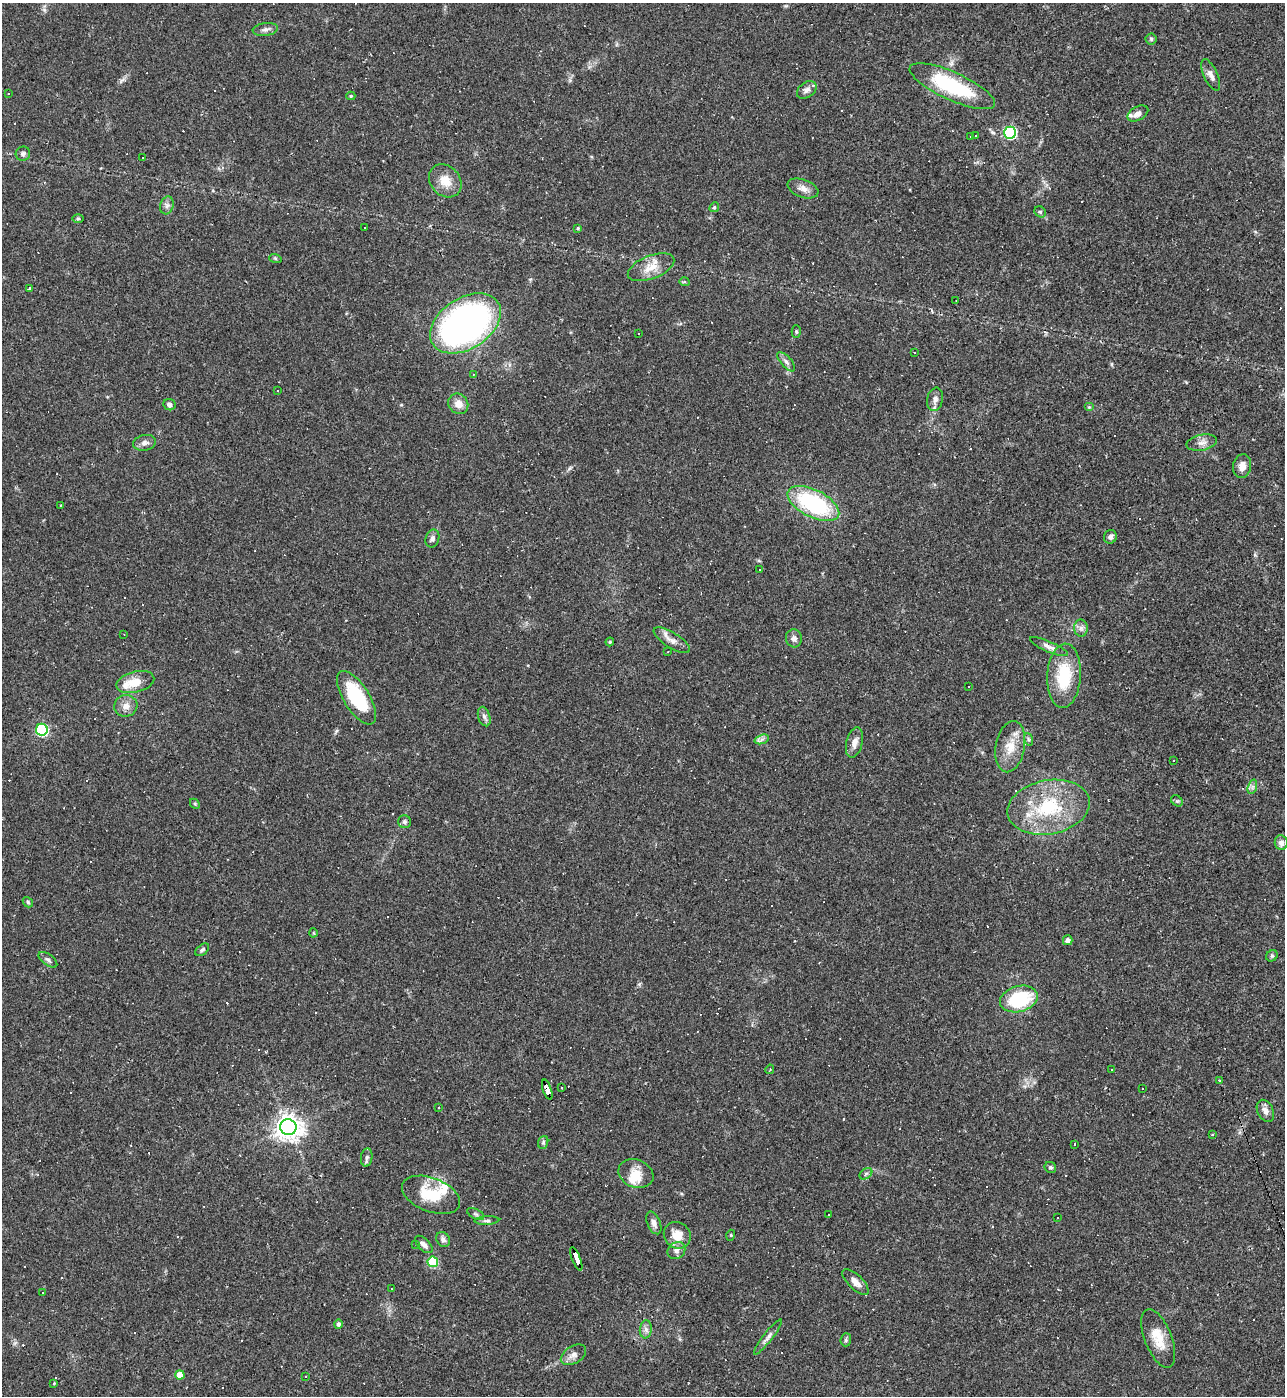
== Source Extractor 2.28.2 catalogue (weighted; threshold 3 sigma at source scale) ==
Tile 6 of 4 x 4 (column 2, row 2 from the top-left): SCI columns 1433-2715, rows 2787-4180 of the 5561 x 5573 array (HDU 1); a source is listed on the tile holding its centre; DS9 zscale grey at full resolution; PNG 1287 x 1398 px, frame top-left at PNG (2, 3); each listed source drawn as its Kron ellipse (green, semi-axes under 4 px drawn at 4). Shown black and unused: <1% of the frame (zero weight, under 2 of 3 exposures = <1% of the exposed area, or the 3 px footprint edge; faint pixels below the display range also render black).
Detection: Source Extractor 2.28.2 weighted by HDU 2 'WHT'; one run over the whole footprint, this tile lists its part. Background 0.0322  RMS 0.0048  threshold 0.0218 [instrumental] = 3 sigma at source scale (4.5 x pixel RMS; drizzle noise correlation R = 1.50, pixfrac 1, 0.05/0.05 arcsec/px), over >= 5 px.
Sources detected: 167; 45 cosmic-ray / hot-pixel residue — neither listed nor drawn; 3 inside a brighter listed object's ellipse — not listed separately; the other 119 listed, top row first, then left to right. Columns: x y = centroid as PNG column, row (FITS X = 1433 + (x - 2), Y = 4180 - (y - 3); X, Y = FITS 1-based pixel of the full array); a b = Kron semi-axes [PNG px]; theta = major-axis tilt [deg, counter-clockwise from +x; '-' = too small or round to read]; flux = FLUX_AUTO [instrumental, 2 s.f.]
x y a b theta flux
265 29 13 6 7 1.9
1151 39 5 5 - 0.86
1211 75 17 7 -65 2.8
952 86 46 14 -24 40
807 90 11 7 36 2.3
8 93 2 2 - 0.4
351 96 4 4 - 0.68
1138 113 11 6 29 3.3
1010 133 6 6 - 64
975 135 3 2 - 0.57
971 137 3 3 - 1.4
23 154 7 7 - 1.4
143 158 3 2 - 0.72
445 181 18 14 -48 7.3
803 188 16 9 -20 3.3
167 205 9 6 75 1.8
714 207 5 4 - 0.63
1040 212 6 5 - 0.74
78 218 6 4 0 0.64
364 228 3 3 - 0.72
578 228 4 3 - 0.54
275 258 6 4 -18 0.6
651 267 24 11 21 7.5
684 282 5 4 - 0.71
30 289 4 4 - 0.85
956 301 2 2 - 0.32
466 323 39 25 33 210
796 331 6 4 -89 0.69
638 333 3 2 - 0.5
914 352 3 2 - 0.34
786 362 12 5 -48 1.7
473 374 3 3 - 0.45
278 390 2 2 - 0.35
935 399 12 8 76 2.6
458 404 10 9 - 4.4
169 405 6 5 - 1.6
1089 407 5 4 - 0.59
144 443 11 8 11 2.4
1202 443 15 8 11 2.9
1242 466 12 9 80 3.9
813 504 28 13 -27 52
60 506 3 2 - 0.33
1110 537 7 6 - 1.7
432 539 9 6 74 1.7
759 569 2 2 - 0.58
1081 628 8 7 - 2
124 634 3 2 - 0.32
794 638 9 8 - 2.2
672 640 21 7 -32 3.7
610 642 4 3 - 0.54
1049 647 20 5 -23 2.7
668 651 3 2 - 0.27
1064 676 32 17 86 21
135 682 19 10 14 8.1
968 687 2 2 - 0.4
357 698 30 13 -58 30
126 706 11 10 - 3.8
484 717 10 6 -72 1.6
42 730 6 6 - 59
762 739 7 4 19 1.3
1028 739 6 4 -71 0.69
854 743 15 8 75 3.6
1010 747 26 14 80 8.9
1173 761 3 3 - 3.8
1252 787 7 4 71 1.1
1177 801 6 5 - 0.72
195 804 5 4 - 0.62
1049 807 41 27 11 36
404 822 6 6 - 1.3
1281 843 7 6 - 2.2
28 902 6 4 -49 0.72
313 933 4 4 - 0.51
1068 940 5 5 - 2.5
202 950 8 5 40 1
1272 956 6 5 - 0.74
48 960 11 5 -36 1.5
1019 999 19 13 15 32
770 1069 5 3 - 0.46
1112 1070 3 2 - 1.1
1220 1081 4 3 - 0.56
562 1088 3 2 - 0.69
1143 1089 3 2 - 0.34
547 1090 10 4 -71 94
439 1108 4 4 - 0.74
1265 1111 12 8 -62 2.7
288 1127 8 8 - 480
1212 1135 4 3 - 0.48
543 1142 6 5 - 0.82
1075 1144 2 2 - 0.48
367 1157 9 5 82 1.3
1050 1167 6 5 - 0.91
636 1174 18 14 -22 7.2
866 1174 7 5 33 1
431 1195 30 17 -21 17
476 1214 9 5 -27 1.2
828 1215 2 2 - 0.34
1057 1218 2 2 - 0.33
487 1221 12 4 3 1.3
654 1223 12 6 -68 2.3
677 1235 14 12 -40 7.9
731 1235 5 3 - 0.47
443 1239 8 6 -54 1.6
416 1244 3 2 - 0.52
424 1244 11 6 -45 2.2
676 1250 9 8 - 2.5
576 1259 12 3 -68 140
433 1262 5 5 - 26
855 1282 17 7 -44 4.3
391 1289 3 2 - 0.31
42 1293 2 2 - 0.39
338 1324 5 4 - 1.3
646 1329 9 6 84 1.9
768 1337 22 4 52 2.4
1158 1338 31 13 -69 10
846 1340 6 5 - 0.91
573 1355 14 8 31 2.7
180 1375 4 4 - 6.6
306 1376 2 2 - 0.39
54 1384 3 2 - 0.74
Overlapping masked pixels (flux is a lower limit): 2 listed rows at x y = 547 1090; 576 1259